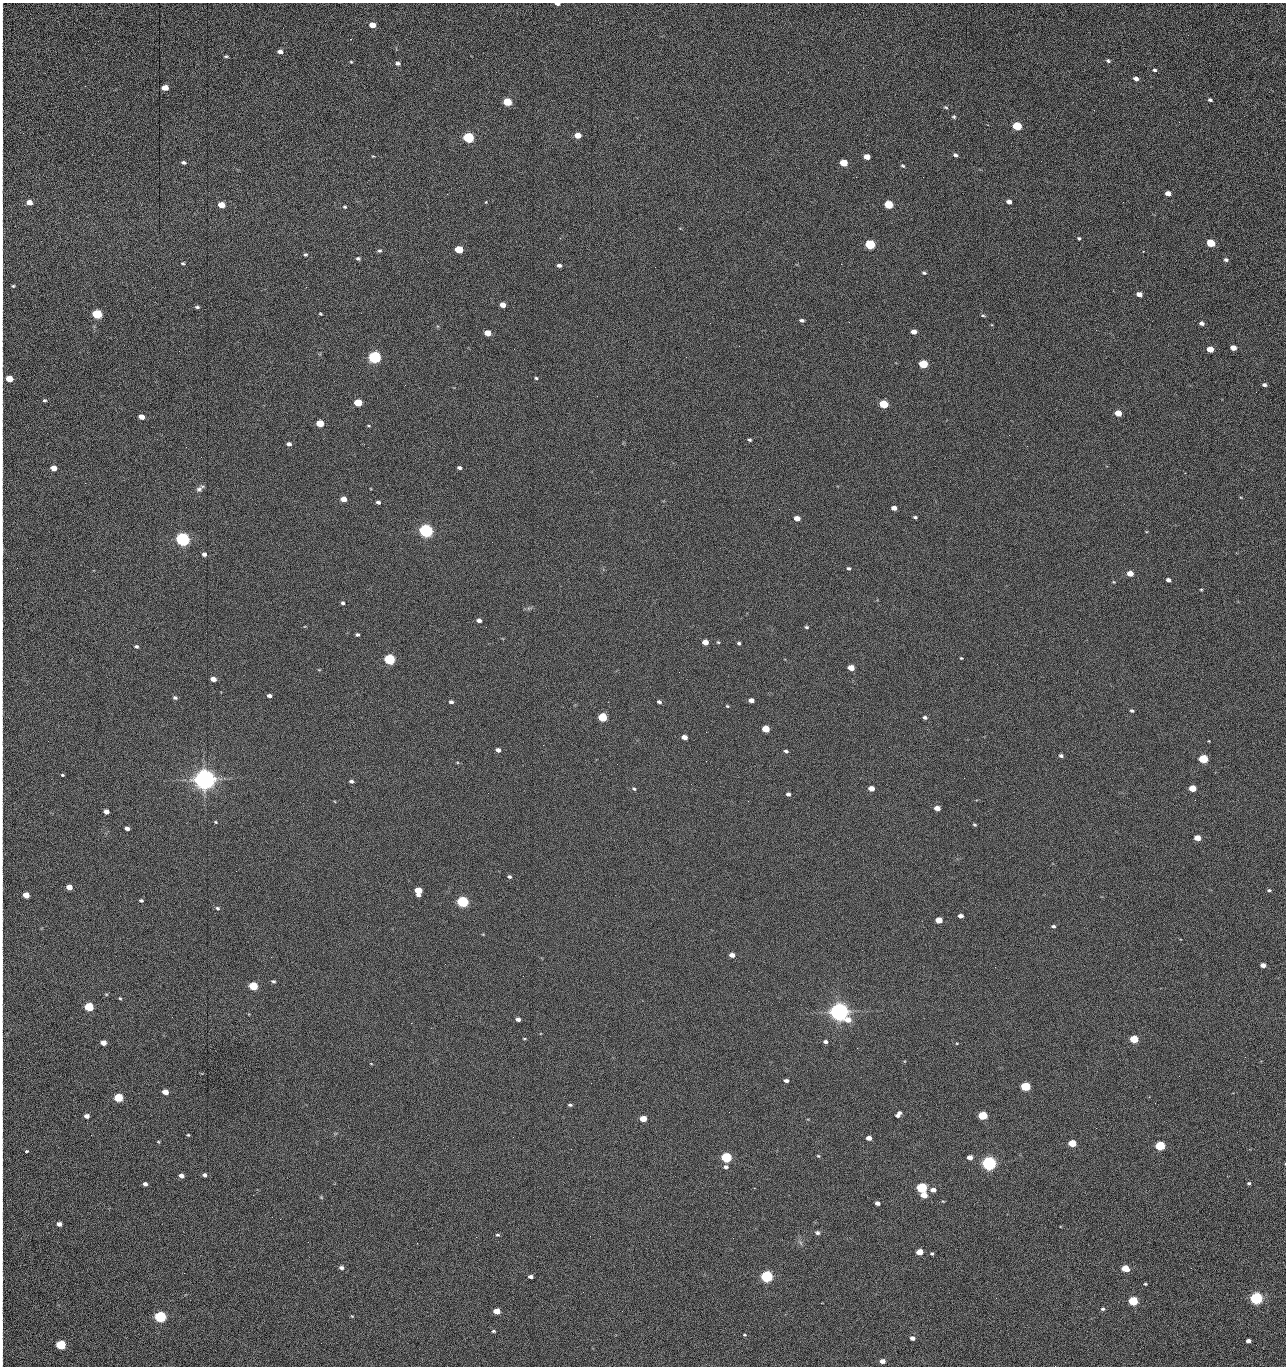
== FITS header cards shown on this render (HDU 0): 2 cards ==
NAXIS1  =                 1284 /fastest changing axis
NAXIS2  =                 1364 /next to fastest changing axis

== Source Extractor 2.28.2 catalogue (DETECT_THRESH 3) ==
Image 1284 x 1364 px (HDU 0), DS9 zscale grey, 1 PNG px = 1 image px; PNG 1288 x 1368 px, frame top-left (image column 1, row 1364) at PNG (2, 3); no overlay
Background 148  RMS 15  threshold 45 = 3 sigma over >= 5 px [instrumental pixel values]
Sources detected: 277; all 277 listed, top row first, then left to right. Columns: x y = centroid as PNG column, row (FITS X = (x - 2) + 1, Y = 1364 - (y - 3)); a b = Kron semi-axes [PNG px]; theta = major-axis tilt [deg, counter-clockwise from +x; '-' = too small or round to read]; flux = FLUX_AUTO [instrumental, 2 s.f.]
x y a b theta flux
557 4 5 3 - 3.0e+03
2 15 18 2 90 3.3e+03
372 25 5 4 - 1.3e+04
1188 35 2 2 - 8.4e+02
280 52 5 4 - 5.1e+03
226 56 5 3 - 1.4e+03
1108 61 5 4 - 1.9e+03
351 62 4 4 - 9.4e+02
398 63 6 5 - 2.8e+03
1154 70 5 4 - 1.5e+03
1136 79 5 4 - 4.4e+03
2 88 27 2 90 4.9e+03
165 88 5 4 - 1.4e+04
1210 100 5 3 - 1.9e+03
507 102 6 4 -13 4.2e+04
946 107 6 5 - 1.5e+03
954 117 5 5 - 1.6e+03
1179 122 3 2 - 8.6e+02
1017 126 6 5 - 6.1e+04
578 135 5 4 - 1.4e+04
468 138 6 5 - 1.6e+05
2 143 21 2 90 4.3e+03
955 155 5 4 - 2.3e+03
373 156 5 3 - 8.3e+02
867 157 5 4 - 1.2e+04
1041 161 2 2 - 1.1e+03
184 162 5 4 - 2.6e+03
844 163 5 4 - 2.8e+04
903 166 5 4 - 1.4e+03
856 177 2 2 - 1.7e+03
923 177 2 2 - 1.2e+04
1168 193 5 4 - 6.6e+03
29 202 5 4 - 9.9e+03
486 202 4 2 - 7.0e+02
1009 202 5 4 - 5.6e+03
1123 202 2 2 - 5.1e+02
221 205 5 4 - 2.0e+04
888 205 6 5 - 5.1e+04
345 207 5 4 - 1.4e+03
560 238 3 3 - 6.7e+02
1079 238 3 3 - 1.4e+03
2 240 17 2 90 3.3e+03
1211 243 5 4 - 4.3e+04
870 244 6 5 - 1.0e+05
459 249 5 4 - 4.0e+04
380 251 6 5 - 1.8e+03
305 254 5 5 - 1.6e+03
358 258 5 4 - 1.9e+03
1226 260 6 5 - 2.4e+03
183 263 4 3 - 1.4e+03
841 264 2 2 - 1.8e+04
559 265 4 3 - 2.8e+03
2 269 21 2 90 4.1e+03
924 273 5 4 - 1.7e+03
13 286 4 4 - 1.2e+03
306 287 2 2 - 6.4e+02
1139 294 5 4 - 7.5e+03
2 299 19 2 90 3.7e+03
503 305 5 4 - 9.5e+03
197 307 5 3 - 1.9e+03
97 314 5 5 - 1.0e+05
320 314 3 3 - 1.1e+03
983 315 6 3 -19 1.4e+03
802 320 6 4 -11 2.4e+03
849 322 2 2 - 5.9e+02
710 323 2 2 - 2.3e+03
1202 323 4 4 - 3.8e+03
1096 330 2 2 - 7.4e+02
914 332 5 4 - 7.8e+03
488 333 5 4 - 1.6e+04
1233 348 5 4 - 1.0e+04
1210 349 5 4 - 1.6e+04
375 357 6 5 - 3.0e+05
2 359 9 2 90 1.3e+03
923 364 5 4 - 5.8e+04
536 378 4 4 - 1.3e+03
9 379 5 4 - 2.5e+04
1264 385 4 4 - 2.6e+03
1256 392 2 2 - 6.5e+02
44 400 4 4 - 1.6e+03
358 403 5 4 - 3.7e+04
883 404 5 4 - 6.0e+04
2 409 15 2 90 2.0e+03
1118 413 5 4 - 1.9e+04
141 417 5 4 - 8.8e+03
320 423 5 4 - 2.9e+04
368 426 5 2 - 9.2e+02
1009 435 2 2 - 2.4e+03
750 440 4 3 - 1.6e+03
289 444 5 4 - 3.7e+03
186 447 2 2 - 2.2e+03
54 468 5 4 - 1.2e+04
459 468 4 3 - 2.5e+03
2 475 9 2 90 1.6e+03
85 483 2 2 - 6.8e+02
199 489 8 7 - 3.3e+03
343 499 5 4 - 9.9e+03
378 502 5 4 - 2.5e+03
894 508 5 4 - 5.8e+03
915 517 4 3 - 1.7e+03
797 518 5 4 - 8.8e+03
2 521 13 2 90 2.0e+03
426 531 6 5 - 5.0e+05
183 539 6 5 - 5.4e+05
492 542 2 2 - 1.7e+03
2 550 18 3 89 4.8e+03
204 554 4 4 - 3.7e+03
848 568 5 4 - 1.8e+03
1130 573 5 4 - 1.3e+04
1168 580 4 4 - 3.7e+03
1114 582 5 4 - 1.0e+03
1201 590 3 3 - 9.8e+02
2 593 8 2 90 1.3e+03
343 603 4 4 - 2.0e+03
2 616 8 2 90 1.4e+03
479 620 5 4 - 4.2e+03
2 625 8 2 -86 1.4e+03
806 627 4 3 - 1.6e+03
357 635 4 3 - 2.0e+03
705 642 5 4 - 1.0e+04
718 642 5 4 - 1.2e+03
739 643 4 3 - 1.8e+03
136 646 5 3 - 1.9e+03
2 657 7 2 90 1.0e+03
961 658 3 3 - 9.2e+02
389 659 5 5 - 1.6e+05
851 668 5 4 - 1.4e+04
319 670 5 3 - 8.6e+02
679 672 2 2 - 1.0e+03
213 679 5 4 - 7.6e+03
269 696 4 4 - 3.8e+03
175 698 5 4 - 2.1e+03
751 700 5 4 - 6.2e+03
451 702 5 4 - 2.6e+03
659 702 5 4 - 2.7e+03
727 706 5 4 - 1.1e+03
1132 711 4 3 - 1.7e+03
2 712 10 2 90 1.9e+03
602 717 5 4 - 6.6e+04
925 717 5 4 - 2.5e+03
766 729 5 4 - 2.8e+04
706 732 2 2 - 5.4e+02
684 737 5 4 - 7.8e+03
1209 741 3 2 - 6.7e+02
543 745 2 2 - 2.2e+03
2 748 9 2 90 1.4e+03
498 750 4 4 - 4.3e+03
786 751 5 4 - 2.0e+03
1061 756 4 4 - 2.2e+03
1203 759 5 4 - 7.7e+04
706 761 2 2 - 1.7e+03
617 764 2 2 - 1.9e+03
62 775 4 3 - 1.1e+03
205 779 7 6 - 1.6e+06
351 781 5 4 - 2.5e+03
2 786 17 2 90 3.1e+03
871 788 5 4 - 1.0e+04
1192 788 5 4 - 2.5e+04
634 789 6 4 -37 1.6e+03
788 794 4 4 - 3.1e+03
937 808 5 4 - 8.3e+03
106 812 5 4 - 6.7e+03
216 822 4 4 - 9.9e+02
974 825 4 3 - 1.3e+03
127 828 4 3 - 3.9e+03
1197 838 5 4 - 1.5e+04
509 877 5 4 - 1.9e+03
2 878 12 2 90 2.1e+03
69 887 5 4 - 1.2e+04
1269 890 5 4 - 1.8e+03
418 891 6 5 - 2.7e+04
26 895 5 4 - 1.6e+04
141 900 4 3 - 1.6e+03
463 902 5 5 - 2.4e+05
217 908 6 5 - 1.9e+03
960 916 5 4 - 5.6e+03
2 919 10 2 90 1.6e+03
939 920 5 4 - 1.9e+04
1053 926 5 4 - 1.9e+03
732 955 5 4 - 6.3e+03
2 964 22 2 90 3.5e+03
1263 965 5 4 - 7.5e+03
523 976 2 2 - 1.3e+03
273 981 5 4 - 1.8e+03
253 986 5 4 - 6.1e+04
106 994 5 3 - 9.0e+02
120 998 4 3 - 1.1e+03
2 1000 9 2 90 1.5e+03
89 1007 5 4 - 7.6e+04
839 1012 7 6 - 1.3e+06
518 1019 5 4 - 4.4e+03
411 1023 2 2 - 3.7e+03
524 1039 5 3 - 9.6e+02
1134 1039 5 4 - 4.9e+04
2 1042 9 2 90 1.6e+03
825 1042 4 3 - 3.4e+03
103 1043 5 4 - 1.1e+04
957 1043 4 3 - 7.7e+02
857 1048 2 2 - 9.9e+02
1245 1057 2 2 - 1.3e+03
371 1064 4 3 - 7.0e+02
1179 1076 2 2 - 1.7e+03
786 1080 4 3 - 3.2e+03
1025 1086 5 4 - 8.8e+04
2 1088 16 2 90 2.9e+03
165 1092 5 4 - 1.2e+04
118 1097 5 4 - 6.5e+04
1155 1103 2 2 - 5.6e+02
570 1105 5 4 - 1.8e+03
729 1112 2 2 - 6.3e+02
898 1114 7 4 51 4.6e+03
983 1115 5 4 - 7.2e+04
87 1116 4 4 - 5.4e+03
643 1119 5 4 - 2.1e+04
1096 1128 2 2 - 3.9e+02
91 1135 3 2 - 1.7e+03
188 1135 4 4 - 1.0e+03
869 1138 5 4 - 6.9e+03
2 1141 10 2 90 1.7e+03
158 1142 5 3 - 9.2e+02
1072 1143 5 4 - 3.2e+04
1160 1146 5 4 - 1.0e+05
571 1149 2 2 - 6.8e+02
27 1151 4 3 - 1.1e+03
818 1156 5 4 - 1.1e+03
726 1157 5 5 - 1.5e+05
970 1157 5 4 - 8.0e+03
989 1163 6 5 - 6.2e+05
726 1167 5 4 - 2.8e+03
204 1175 4 4 - 2.6e+03
181 1176 5 4 - 4.7e+03
1249 1183 4 3 - 1.7e+03
2 1184 13 2 90 2.4e+03
145 1184 4 4 - 3.4e+03
922 1188 5 5 - 1.5e+05
933 1190 5 4 - 6.4e+03
924 1195 5 4 - 1.6e+04
321 1197 6 4 -46 1.0e+03
943 1201 5 3 - 7.9e+02
877 1203 4 4 - 4.5e+03
280 1219 2 2 - 1.3e+03
59 1224 4 4 - 4.5e+03
2 1225 10 2 90 1.8e+03
817 1233 6 5 - 2.2e+03
498 1235 5 4 - 1.6e+03
476 1237 2 2 - 4.8e+03
308 1242 2 2 - 1.2e+03
417 1243 2 2 - 3.8e+03
801 1243 7 4 -71 1.8e+03
2 1244 9 2 90 1.8e+03
920 1252 5 4 - 1.9e+04
932 1254 4 3 - 1.4e+03
341 1267 5 4 - 3.0e+03
1125 1268 5 4 - 2.7e+04
767 1276 5 5 - 3.1e+05
530 1277 4 3 - 3.2e+03
2 1280 15 2 90 2.2e+03
1145 1284 3 2 - 1.1e+03
2 1297 9 2 90 1.2e+03
996 1298 2 2 - 1.9e+03
1256 1298 5 5 - 3.6e+05
1133 1301 5 4 - 7.9e+04
1103 1309 5 4 - 1.8e+03
497 1311 5 4 - 1.8e+04
622 1311 2 2 - 5.4e+02
352 1316 5 3 - 8.6e+02
160 1317 5 5 - 2.4e+05
2 1328 22 2 90 3.8e+03
493 1331 4 3 - 1.4e+03
744 1335 4 3 - 1.1e+03
912 1338 5 4 - 4.1e+03
1248 1341 4 4 - 5.1e+03
61 1345 5 5 - 9.4e+04
2 1346 10 2 90 2.0e+03
2 1359 9 2 90 1.6e+03
882 1361 5 4 - 7.0e+03
1055 1366 2 2 - 1.4e+03
At the frame edge (FLAGS 8, measured only in part): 36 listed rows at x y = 557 4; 2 15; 2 88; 2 143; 2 240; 2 269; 2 299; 2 359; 9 379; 2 409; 2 475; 2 521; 2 550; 2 593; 2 616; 2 625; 2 657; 2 712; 2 748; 2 786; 2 878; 2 919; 2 964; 2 1000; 2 1042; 2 1088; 2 1141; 2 1184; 2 1225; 2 1244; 2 1280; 2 1297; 2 1328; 2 1346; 2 1359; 1055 1366

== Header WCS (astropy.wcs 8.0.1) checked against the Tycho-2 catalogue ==
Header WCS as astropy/WCSLIB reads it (CRVAL/CRPIX/CD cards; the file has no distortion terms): RA---TAN/DEC--TAN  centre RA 15:41:41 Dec +51:59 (235.42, +51.98 deg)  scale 1.26 arcsec/px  FOV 26.9' x 28.5'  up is +92 deg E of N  parity flipped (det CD > 0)
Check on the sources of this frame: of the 60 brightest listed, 10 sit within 2.0 arcsec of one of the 12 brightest Tycho-2 stars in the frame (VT <= 12.29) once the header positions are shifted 0.32 arcsec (0.08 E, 0.31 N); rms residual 0.97 arcsec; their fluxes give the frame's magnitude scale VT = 25.27 - 2.5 log10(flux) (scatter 0.18 mag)
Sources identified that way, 10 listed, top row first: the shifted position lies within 2.0 arcsec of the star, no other Tycho-2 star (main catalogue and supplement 1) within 4.0 arcsec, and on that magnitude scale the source's flux lands within +1.5 / -3 mag of the star's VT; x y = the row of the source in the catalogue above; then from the Tycho-2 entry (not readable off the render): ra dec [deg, ICRS J2000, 3 dp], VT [Tycho-2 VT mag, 2 dp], TYC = Tycho-2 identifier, HIP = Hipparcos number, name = IAU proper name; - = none
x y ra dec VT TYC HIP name
375 357 235.614 +52.064 11.61 3489-1132-1 - -
426 531 235.514 +52.049 11.19 3489-1407-1 - -
183 539 235.515 +52.133 11.12 3489-1380-1 - -
205 779 235.378 +52.130 9.31 3489-1322-1 76850 -
463 902 235.303 +52.042 11.52 3489-958-1 - -
839 1012 235.232 +51.912 9.59 3489-824-1 - -
989 1163 235.143 +51.862 10.97 3489-1016-1 - -
922 1188 235.131 +51.886 12.29 3489-908-1 - -
767 1276 235.084 +51.941 11.45 3489-1346-1 - -
1256 1298 235.062 +51.771 11.53 3489-1453-1 - -